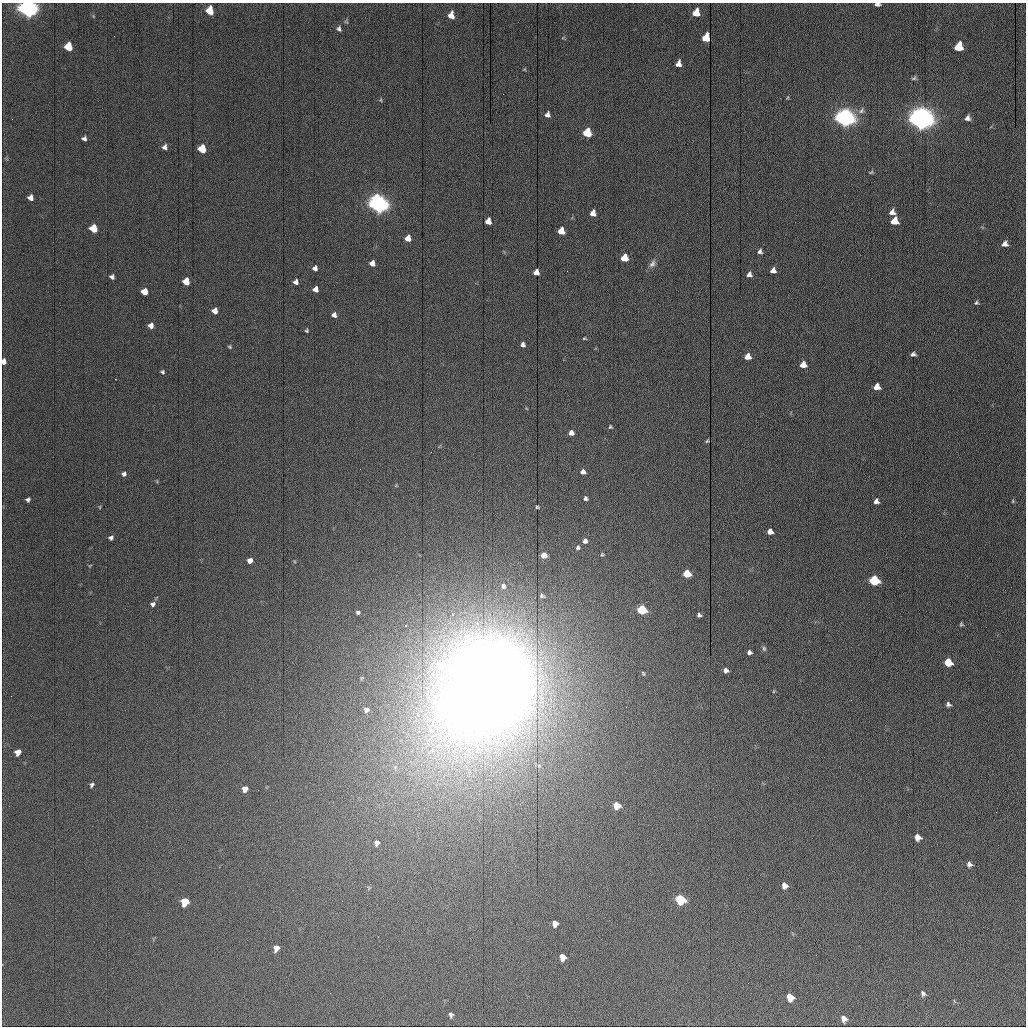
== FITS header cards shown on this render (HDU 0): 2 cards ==
NAXIS1  =                 1024 / length of data axis 1
NAXIS2  =                 1024 / length of data axis 2

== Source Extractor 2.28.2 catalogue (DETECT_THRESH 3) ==
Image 1024 x 1024 px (HDU 0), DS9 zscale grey, 1 PNG px = 1 image px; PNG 1028 x 1028 px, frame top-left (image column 1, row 1024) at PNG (2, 3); no overlay
Background 1390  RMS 16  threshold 47.4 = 3 sigma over >= 5 px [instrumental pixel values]
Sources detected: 123; all 123 listed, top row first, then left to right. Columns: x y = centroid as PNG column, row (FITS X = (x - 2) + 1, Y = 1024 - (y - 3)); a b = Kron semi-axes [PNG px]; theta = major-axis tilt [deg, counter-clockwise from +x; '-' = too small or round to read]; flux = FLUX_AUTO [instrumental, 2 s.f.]
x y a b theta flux
877 4 6 3 -1 3.2e+03
28 8 7 7 - 1.0e+06
210 11 7 5 -81 2.7e+04
696 13 7 6 - 1.5e+04
451 15 7 5 87 1.1e+04
93 16 5 3 - 9.7e+02
346 22 7 5 -53 1.5e+03
339 29 6 5 - 2.9e+03
563 38 6 3 19 1.1e+03
706 38 7 5 73 2.8e+04
68 47 6 6 - 3.0e+04
958 47 7 6 - 2.5e+04
678 64 6 5 - 5.7e+03
914 78 8 5 35 2.2e+03
787 98 6 3 59 1.1e+03
381 100 5 3 - 1.1e+03
861 111 10 7 41 4.3e+03
547 114 6 5 - 3.8e+03
845 118 7 7 - 1.1e+06
967 118 6 6 - 4.1e+03
921 119 8 8 - 2.0e+06
587 133 6 6 - 4.5e+04
84 138 5 4 - 3.1e+03
165 147 6 5 - 4.0e+03
202 149 6 5 - 3.4e+04
871 172 6 4 15 1.4e+03
31 198 5 5 - 6.0e+03
379 204 7 6 - 1.0e+06
892 212 6 5 - 5.1e+03
593 213 6 5 - 9.2e+03
488 221 6 5 - 1.2e+04
894 221 6 6 - 1.7e+04
93 229 6 5 - 3.1e+04
561 231 6 5 - 2.0e+04
408 238 5 5 - 1.2e+04
1005 244 7 6 - 5.1e+03
760 251 6 5 - 3.1e+03
624 258 6 5 - 2.4e+04
372 263 5 5 - 8.1e+03
652 264 11 7 57 4.7e+03
315 268 5 5 - 4.2e+03
773 270 5 5 - 5.9e+03
536 272 5 5 - 8.8e+03
749 274 6 5 - 4.0e+03
112 277 5 5 - 3.3e+03
186 281 5 5 - 2.1e+04
296 282 5 5 - 4.8e+03
315 289 5 5 - 7.1e+03
144 292 5 5 - 1.8e+04
976 303 6 6 - 1.9e+03
215 311 5 5 - 9.2e+03
334 315 5 5 - 4.3e+03
151 326 5 5 - 6.3e+03
306 331 4 3 - 1.4e+03
584 338 5 4 - 1.1e+03
523 345 5 5 - 3.5e+03
230 347 4 4 - 1.3e+03
913 354 5 4 - 2.8e+03
748 357 6 5 - 1.1e+04
4 361 5 4 - 5.8e+03
803 365 6 5 - 1.1e+04
162 372 4 4 - 1.8e+03
877 387 6 5 - 1.0e+04
610 427 4 4 - 1.5e+03
571 433 5 5 - 6.7e+03
707 441 3 3 - 1.2e+03
583 472 6 5 - 5.1e+03
124 474 6 5 - 3.2e+03
585 498 4 4 - 2.5e+03
28 499 4 4 - 2.7e+03
876 501 6 5 - 4.5e+03
1013 501 5 4 - 1.2e+03
100 507 5 3 - 9.1e+02
537 507 5 3 - 1.4e+03
770 532 5 5 - 7.5e+03
111 538 5 5 - 3.0e+03
585 541 6 5 - 3.9e+03
578 547 6 5 - 2.4e+03
544 555 5 5 - 1.4e+04
602 555 5 4 - 1.4e+03
250 560 5 5 - 8.5e+03
90 565 5 3 - 9.5e+02
687 574 6 5 - 3.6e+04
874 580 6 6 - 9.4e+04
503 586 8 7 - 4.4e+03
542 596 9 6 -34 2.8e+03
153 604 7 6 - 3.3e+03
642 610 6 5 - 8.4e+04
358 612 6 5 - 2.2e+03
452 614 6 5 - 2.8e+03
699 615 4 4 - 2.3e+03
961 624 5 4 - 1.4e+03
764 648 7 5 -87 2.1e+03
749 652 5 4 - 3.1e+03
948 662 6 6 - 2.7e+04
441 665 9 8 - 2.3e+04
726 670 5 5 - 4.3e+03
643 673 5 3 - 1.3e+03
491 682 118 93 59 2.2e+06
774 691 5 3 - 8.9e+02
948 704 6 5 - 2.7e+03
626 707 2 2 - 5.5e+02
366 710 6 6 - 4.4e+03
441 715 7 7 - 4.0e+04
18 752 6 5 - 9.7e+03
92 785 6 4 58 2.3e+03
245 789 5 5 - 9.8e+03
617 805 6 5 - 2.3e+04
996 812 2 2 - 2.5e+03
918 837 6 5 - 8.0e+03
376 843 6 6 - 4.6e+03
969 864 6 6 - 4.0e+03
784 885 6 5 - 6.7e+03
680 899 7 6 - 1.0e+05
185 902 6 5 - 4.1e+04
555 923 6 5 - 8.3e+03
276 948 6 5 - 8.6e+03
562 957 6 5 - 1.3e+04
923 993 7 6 - 2.9e+03
790 997 7 6 - 1.8e+04
954 1001 6 3 -71 1.1e+03
451 1015 7 5 -82 2.9e+03
844 1018 7 5 -62 5.6e+03
At the frame edge (FLAGS 8, measured only in part): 3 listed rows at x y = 877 4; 28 8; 4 361

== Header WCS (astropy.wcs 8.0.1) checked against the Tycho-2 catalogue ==
Header WCS as astropy/WCSLIB reads it (applying the file's SIP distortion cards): RA---TAN-SIP/DEC--TAN-SIP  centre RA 02:51:10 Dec -11:21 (42.79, -11.35 deg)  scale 1.67 arcsec/px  FOV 28.6' x 28.6'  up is -179 deg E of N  parity flipped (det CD > 0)
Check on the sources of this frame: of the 60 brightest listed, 3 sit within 2.2 arcsec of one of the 5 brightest Tycho-2 stars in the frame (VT <= 10.09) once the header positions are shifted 1.47 arcsec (1.18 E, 0.87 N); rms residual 0.74 arcsec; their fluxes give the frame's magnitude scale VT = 24.61 - 2.5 log10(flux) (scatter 0.13 mag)
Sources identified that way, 3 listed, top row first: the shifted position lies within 2.2 arcsec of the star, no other Tycho-2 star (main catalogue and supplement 1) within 4.4 arcsec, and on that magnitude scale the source's flux lands within +1.5 / -3 mag of the star's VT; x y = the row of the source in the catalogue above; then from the Tycho-2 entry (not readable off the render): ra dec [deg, ICRS J2000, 3 dp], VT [Tycho-2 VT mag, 2 dp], TYC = Tycho-2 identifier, HIP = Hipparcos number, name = IAU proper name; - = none
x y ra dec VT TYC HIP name
845 118 42.631 -11.535 9.51 5289-101-1 13249 -
921 119 42.595 -11.533 8.73 5289-87-1 13236 -
379 204 42.853 -11.500 9.88 5289-34-1 - -